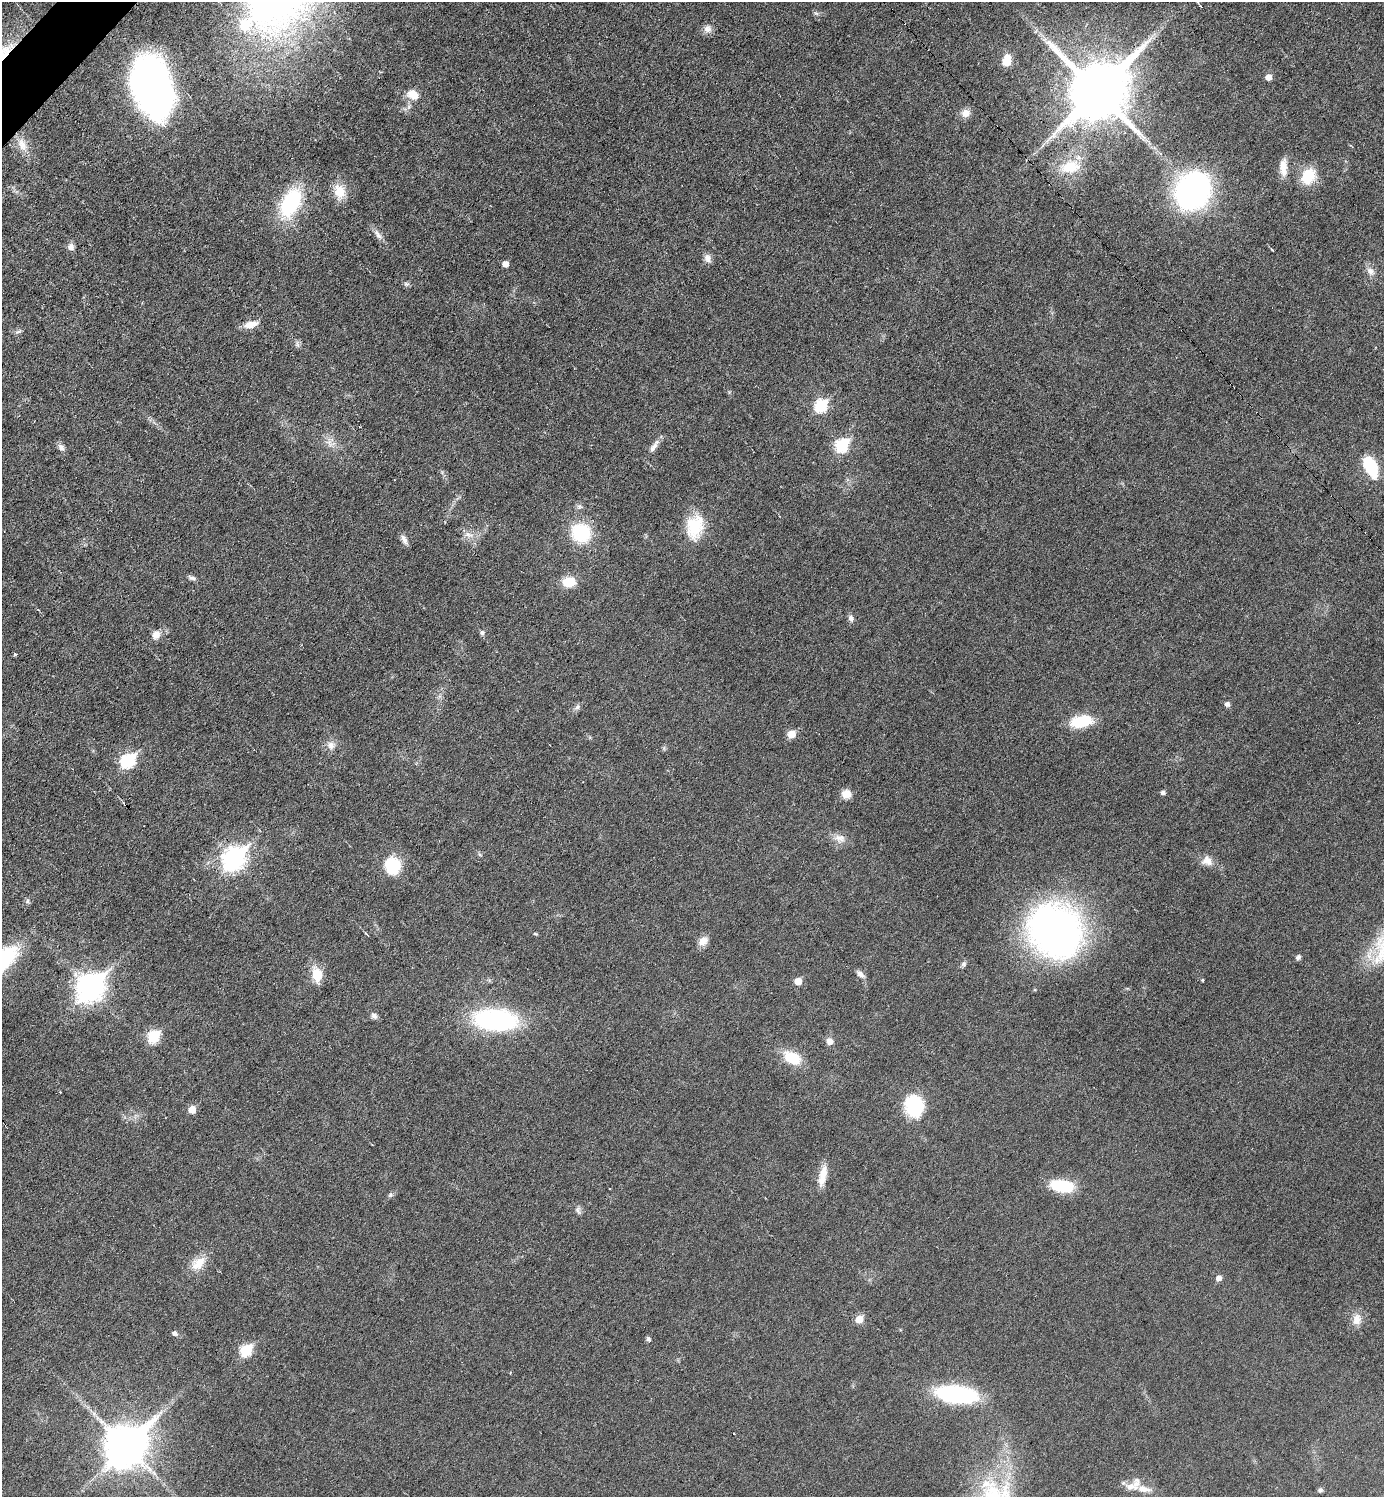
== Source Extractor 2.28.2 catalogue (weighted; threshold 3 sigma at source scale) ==
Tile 11 of 4 x 4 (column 3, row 3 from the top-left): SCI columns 2919-4300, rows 1497-2991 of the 5981 x 5981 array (HDU 1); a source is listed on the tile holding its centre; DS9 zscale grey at full resolution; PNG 1386 x 1499 px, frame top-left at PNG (2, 2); no overlay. Shown black and unused: <1% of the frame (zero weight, under 3 of 6 exposures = <1% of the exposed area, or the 3 px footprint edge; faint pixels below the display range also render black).
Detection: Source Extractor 2.28.2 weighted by HDU 2 'WHT'; one run over the whole footprint, this tile lists its part. Background 0.0173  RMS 0.0035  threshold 0.0144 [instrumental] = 3 sigma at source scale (4.09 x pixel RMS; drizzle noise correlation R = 1.36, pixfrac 0.8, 0.05/0.05 arcsec/px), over >= 5 px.
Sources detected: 90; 1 inside a brighter listed object's ellipse — not listed separately; the other 89 listed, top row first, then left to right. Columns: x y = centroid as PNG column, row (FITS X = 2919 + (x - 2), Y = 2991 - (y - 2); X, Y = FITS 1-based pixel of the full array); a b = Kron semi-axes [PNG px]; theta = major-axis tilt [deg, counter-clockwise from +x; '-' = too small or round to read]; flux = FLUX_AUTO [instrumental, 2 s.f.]
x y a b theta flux
816 13 7 4 -18 0.55
245 25 9 8 - 12
707 29 11 10 - 1.9
1007 60 16 11 79 3.8
1269 77 5 5 - 2.7
152 86 52 30 -76 150
1097 91 19 16 44 2700
413 94 15 11 -26 4.3
966 113 11 10 - 2.5
22 145 19 11 -66 4
1070 167 27 16 11 11
1283 167 22 9 -90 3.8
1308 176 17 14 56 10
1193 191 30 23 60 100
340 192 21 14 -80 5.5
291 202 36 19 62 25
378 234 16 6 -53 1.8
71 247 8 8 - 1.5
1272 250 7 2 -45 0.3
708 258 12 8 -65 1.7
505 264 5 5 - 2.3
1371 271 13 9 -50 2.2
406 284 7 5 -20 0.69
250 324 15 8 13 3.5
18 332 8 3 19 0.61
821 406 7 6 - 28
360 427 3 2 - 0.26
329 443 11 5 -72 1.7
842 445 7 6 - 33
61 447 9 7 -54 1.4
653 448 18 7 53 2.2
1370 466 22 12 -65 15
395 480 3 2 - 0.25
695 527 30 21 79 12
581 533 19 18 - 18
468 535 15 7 -16 2.2
404 539 13 6 -65 1.6
192 578 11 5 -17 0.92
569 582 12 9 1 7.5
851 618 10 6 -72 1.2
482 633 7 5 -77 0.76
156 635 11 9 59 2.4
15 654 4 4 - 0.48
1227 704 5 5 - 1.2
577 707 9 6 42 1
1081 721 23 12 10 12
791 734 6 5 - 6.5
331 745 11 10 - 2.3
128 761 8 7 - 44
1163 792 5 4 - 1.1
846 794 10 9 - 3.3
840 838 16 11 -5 2.9
234 858 10 8 46 190
1207 861 15 12 -23 3
392 866 15 13 -88 16
27 901 7 4 62 0.64
1055 930 45 40 -42 170
535 934 6 4 -19 0.38
703 941 14 10 43 2.6
1298 957 6 5 - 1.1
964 964 8 6 66 0.8
317 974 16 11 -78 7
860 974 11 7 -38 1.4
1203 980 4 3 - 0.37
798 981 5 5 - 4.4
90 987 11 9 46 330
374 1016 8 7 - 1.2
495 1020 43 21 -4 50
154 1037 7 6 - 24
830 1041 9 8 - 1.9
792 1058 20 13 -28 9.5
914 1106 22 18 -80 19
192 1109 5 5 - 5
823 1176 27 9 78 4.7
1062 1186 23 11 -9 16
390 1195 6 5 - 0.62
578 1210 11 7 -72 1.1
199 1263 23 13 43 5.3
1219 1278 5 5 - 1.8
859 1319 6 5 - 6.3
1357 1319 16 12 82 3.2
175 1333 5 5 - 1.1
648 1339 5 4 - 0.9
246 1350 7 6 - 22
957 1394 37 14 -7 45
734 1433 3 2 - 0.46
126 1445 15 12 46 1100
1144 1489 21 10 -10 4.2
1320 1490 6 6 - 0.67